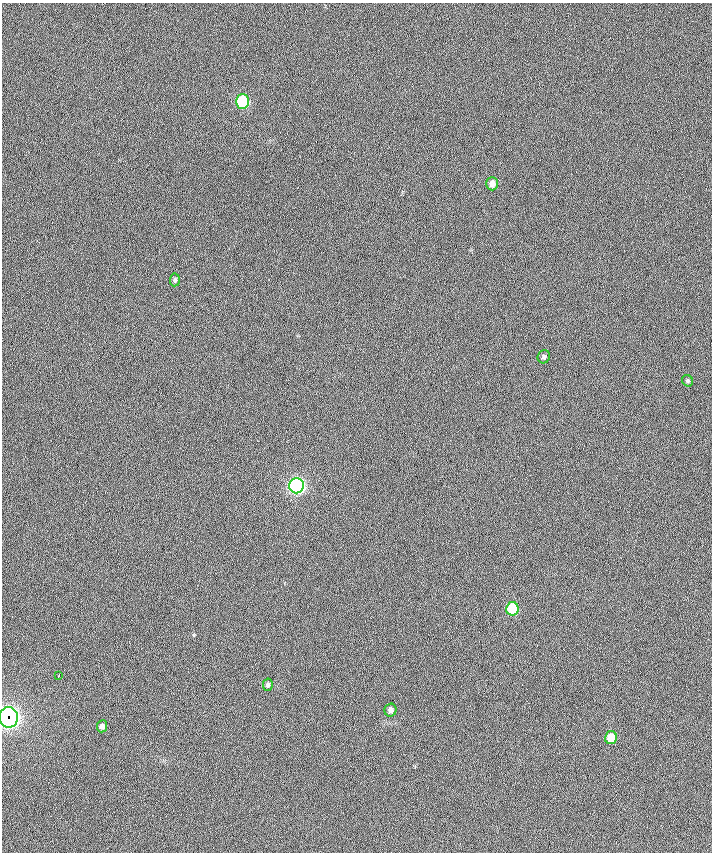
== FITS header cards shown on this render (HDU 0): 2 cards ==
NAXIS1  =                  710 /
NAXIS2  =                  850 /

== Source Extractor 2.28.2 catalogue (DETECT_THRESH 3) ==
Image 710 x 850 px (HDU 0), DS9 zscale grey, 1 PNG px = 1 image px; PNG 714 x 854 px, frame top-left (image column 1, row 850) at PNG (2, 3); each listed source drawn as its Kron ellipse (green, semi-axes under 4 px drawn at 4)
Background 0.224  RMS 14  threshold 41.2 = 3 sigma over >= 5 px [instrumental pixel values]
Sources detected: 13; all 13 listed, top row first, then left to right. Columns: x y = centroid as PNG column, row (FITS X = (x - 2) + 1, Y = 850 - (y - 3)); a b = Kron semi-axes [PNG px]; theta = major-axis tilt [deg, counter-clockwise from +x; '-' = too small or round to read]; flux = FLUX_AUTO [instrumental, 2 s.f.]
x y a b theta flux
242 102 7 6 - 87000
492 184 7 6 - 6200
175 280 6 5 - 2000
544 357 7 6 - 2500
688 381 6 5 - 1400
297 486 7 7 - 270000
512 609 6 6 - 43000
58 675 4 2 - 1400
268 685 6 4 78 2300
390 710 6 6 - 4100
9 717 10 9 - 470000
102 726 6 5 - 3600
611 738 6 6 - 19000
At the frame edge (FLAGS 8, measured only in part): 1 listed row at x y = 9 717